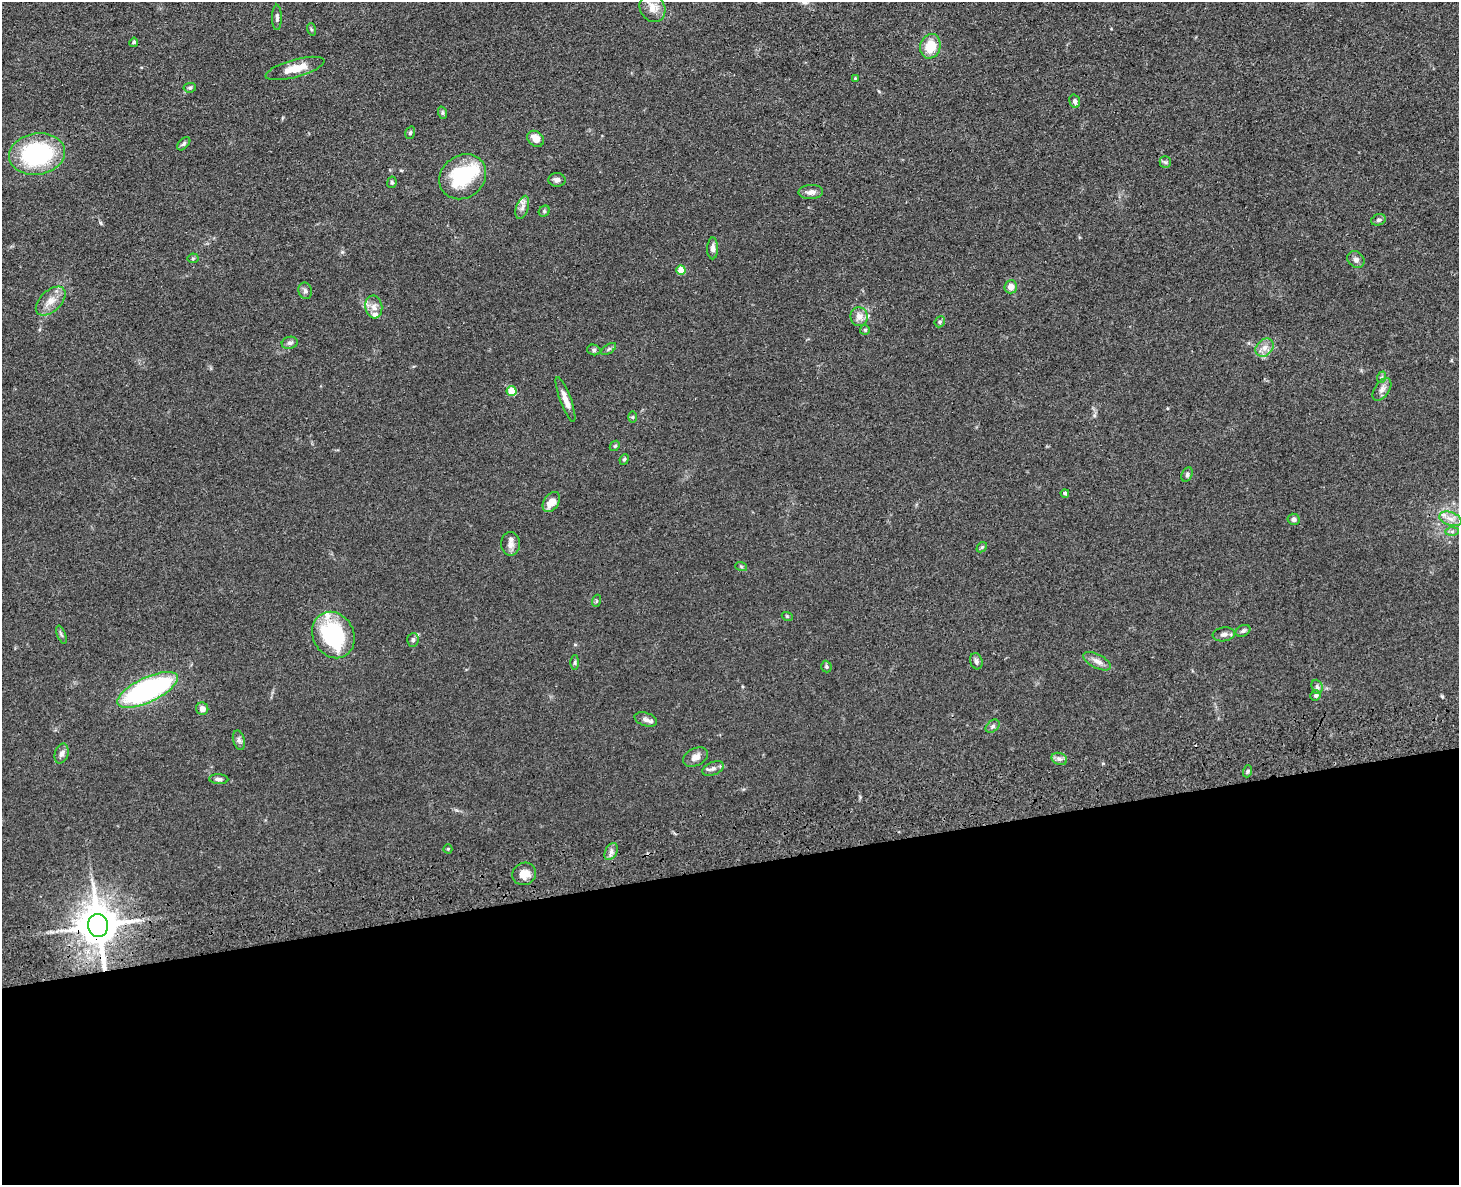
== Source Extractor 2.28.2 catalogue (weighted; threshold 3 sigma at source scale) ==
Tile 11 of 3 x 4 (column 2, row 4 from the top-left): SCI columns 1728-3184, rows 117-1299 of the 4800 x 4963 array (HDU 1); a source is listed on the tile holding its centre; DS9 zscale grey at full resolution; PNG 1461 x 1187 px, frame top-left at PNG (2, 2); each listed source drawn as its Kron ellipse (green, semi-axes under 4 px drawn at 4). Shown black and unused: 27% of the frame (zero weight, under 3 of 4 exposures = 6% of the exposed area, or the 3 px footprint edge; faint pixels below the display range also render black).
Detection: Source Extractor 2.28.2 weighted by HDU 2 'WHT'; one run over the whole footprint, this tile lists its part. Background 0.0683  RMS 0.0059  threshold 0.0265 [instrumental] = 3 sigma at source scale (4.5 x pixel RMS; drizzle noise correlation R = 1.50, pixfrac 1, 0.05/0.05 arcsec/px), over >= 5 px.
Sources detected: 86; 1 inside a brighter object's white glare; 1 cosmic-ray / hot-pixel residue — neither listed nor drawn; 3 inside a brighter listed object's ellipse — not listed separately; the other 81 listed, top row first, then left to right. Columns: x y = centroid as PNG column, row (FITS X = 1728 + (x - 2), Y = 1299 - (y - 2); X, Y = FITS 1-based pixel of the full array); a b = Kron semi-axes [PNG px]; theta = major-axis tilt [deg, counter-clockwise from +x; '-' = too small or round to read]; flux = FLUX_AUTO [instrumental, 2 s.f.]
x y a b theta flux
652 8 15 12 -60 6.3
277 17 12 4 -90 1.6
311 29 6 4 -71 0.78
134 42 4 4 - 1.2
930 46 12 10 75 12
295 68 30 8 15 10
855 78 4 4 - 0.53
190 88 6 4 7 1
1075 101 7 5 -73 1.8
443 113 6 4 -71 0.93
410 133 6 4 72 0.96
536 139 9 7 -38 5.4
184 144 8 5 45 1.1
37 154 28 20 8 67
1165 162 6 5 - 1.1
463 177 25 21 37 38
557 180 8 6 -5 2.1
392 182 6 4 80 1
811 192 12 7 2 3.1
522 207 12 6 72 2.8
544 211 6 5 - 0.9
1378 220 7 5 16 1.3
713 248 11 5 89 2.5
193 258 5 5 - 0.77
1356 259 9 7 -43 2.3
681 270 5 4 - 10
1011 287 6 6 - 4.5
305 291 8 6 -71 1.8
51 301 18 10 43 6.7
374 307 11 8 -82 3.7
859 317 9 8 - 4.1
940 322 6 5 - 0.89
865 330 5 5 - 0.7
290 343 8 6 15 1.6
1265 348 10 8 45 3.8
609 349 8 4 34 1.1
594 350 7 5 -15 1.2
1382 377 6 4 70 0.86
1382 389 13 7 55 3
512 391 5 5 - 15
565 399 24 5 -69 5.3
633 417 6 4 90 0.68
615 446 5 4 - 0.77
624 459 5 4 - 0.84
1187 475 8 5 64 1.2
1065 493 4 3 - 1.2
551 502 11 7 56 5.7
1294 519 6 5 - 1.8
1450 519 11 6 -18 3.9
1452 531 7 4 1 1.2
510 544 12 9 -89 3.5
982 547 6 4 42 0.8
741 566 6 3 -19 0.69
596 601 6 4 71 0.74
787 616 5 3 - 0.53
1243 631 8 5 27 1.4
1224 634 11 7 8 2.3
61 635 9 3 -69 0.96
333 635 24 20 -61 59
413 640 7 5 86 1.5
976 661 8 6 -73 1.5
1097 661 15 7 -27 3.5
575 662 7 4 89 0.95
826 667 6 5 - 0.95
1317 687 7 5 -68 1.3
148 690 33 12 25 120
1316 695 5 5 - 1.1
202 709 6 6 - 3.9
646 719 11 6 -19 2.5
992 726 8 5 41 1.4
239 740 10 6 -75 1.7
62 754 10 6 74 2.3
695 757 13 8 27 4
1059 759 8 6 -19 1.9
713 768 11 6 22 2.3
1248 771 6 4 71 0.85
219 779 10 5 -4 1.6
448 849 4 4 - 0.58
611 851 9 6 64 2.1
524 874 12 11 - 5.6
98 926 11 10 - 2000
Overlapping masked pixels (flux is a lower limit): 1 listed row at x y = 98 926
Isophote crosses this tile's border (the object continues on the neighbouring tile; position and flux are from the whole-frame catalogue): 1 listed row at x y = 1450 519